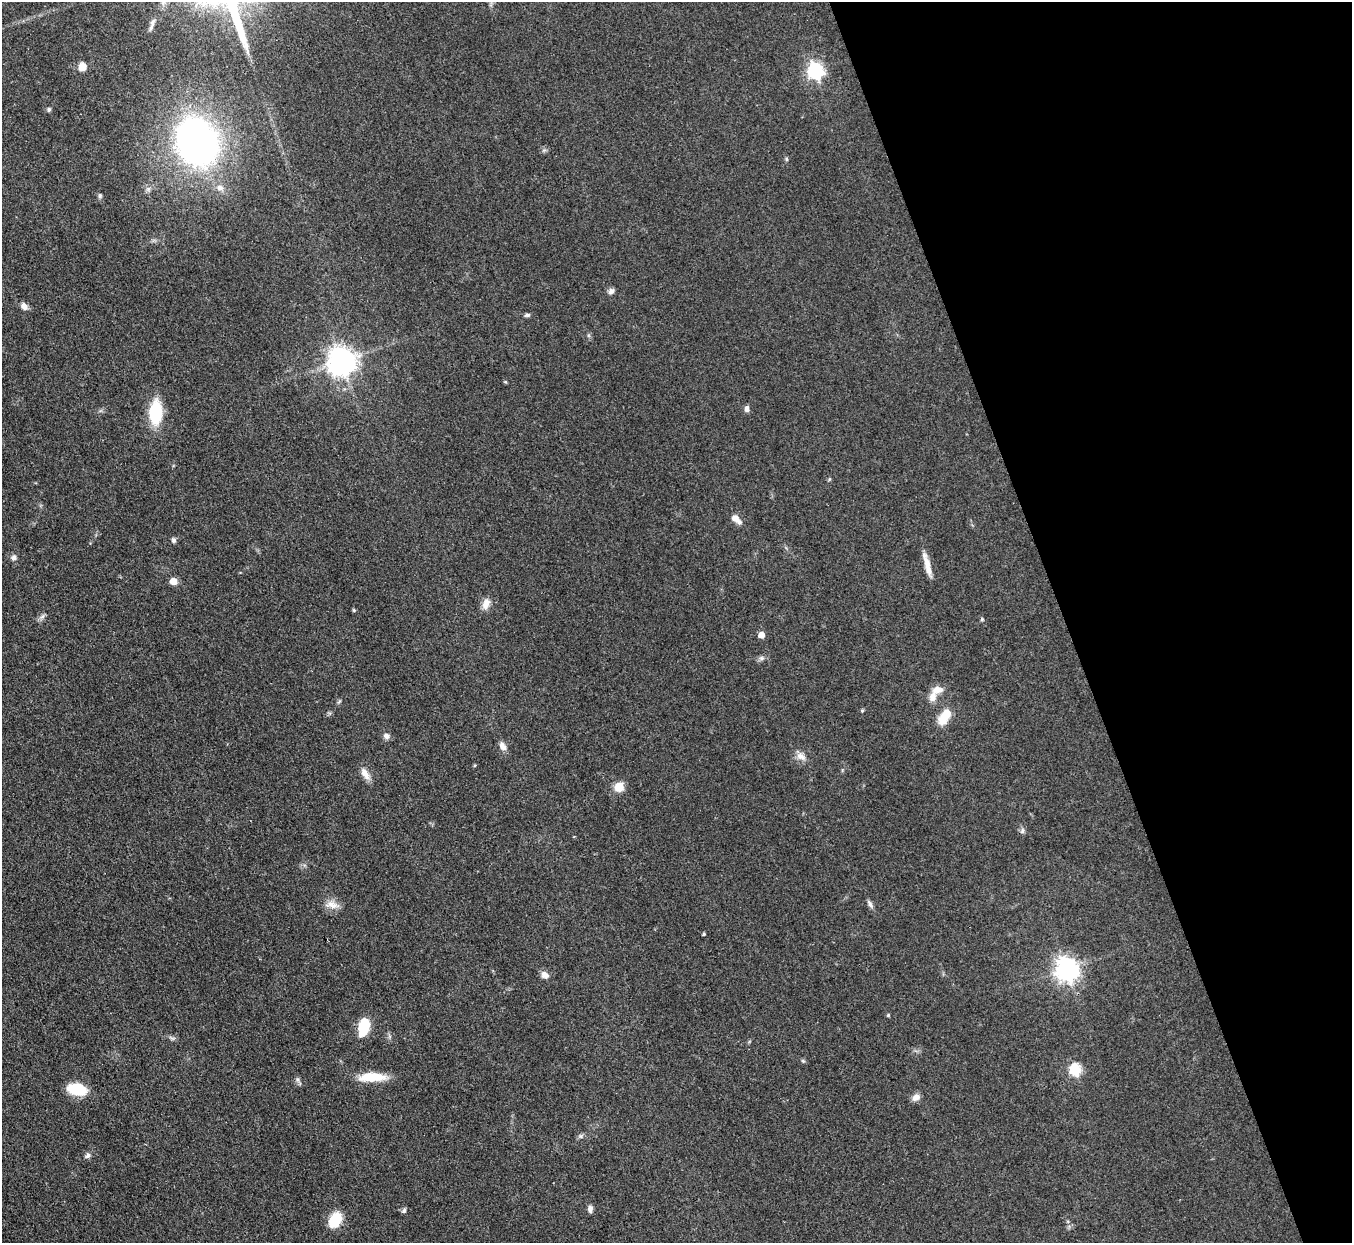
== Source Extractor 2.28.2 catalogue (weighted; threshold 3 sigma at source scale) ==
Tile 12 of 4 x 4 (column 4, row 3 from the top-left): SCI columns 4055-5404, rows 1517-2757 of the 5406 x 5391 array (HDU 1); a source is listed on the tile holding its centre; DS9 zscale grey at full resolution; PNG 1354 x 1245 px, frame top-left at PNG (2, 2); no overlay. Shown black and unused: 21% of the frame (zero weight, under 3 of 4 exposures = <1% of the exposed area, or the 3 px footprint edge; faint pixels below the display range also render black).
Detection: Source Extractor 2.28.2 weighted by HDU 2 'WHT'; one run over the whole footprint, this tile lists its part. Background 0.0857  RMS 0.0062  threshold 0.0278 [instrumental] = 3 sigma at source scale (4.5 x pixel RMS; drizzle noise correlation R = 1.50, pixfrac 1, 0.05/0.05 arcsec/px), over >= 5 px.
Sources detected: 55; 1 inside a brighter object's white glare — not listed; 1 inside a brighter listed object's ellipse — not listed separately; the other 53 listed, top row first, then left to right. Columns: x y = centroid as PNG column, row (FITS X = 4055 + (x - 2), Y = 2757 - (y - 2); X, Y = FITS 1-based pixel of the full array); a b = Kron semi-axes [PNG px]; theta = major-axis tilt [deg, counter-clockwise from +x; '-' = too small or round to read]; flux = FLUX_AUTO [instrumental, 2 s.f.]
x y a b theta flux
82 67 8 7 - 7.4
815 71 7 6 - 180
49 109 6 5 - 1.2
197 142 30 25 -66 330
786 159 6 4 -89 0.81
220 188 10 8 -11 3.8
100 196 7 5 70 1
611 291 9 6 40 2.1
24 306 10 7 -44 3.4
527 315 8 5 7 1.2
341 361 9 8 - 820
747 409 7 6 - 2.4
156 413 18 10 89 38
829 479 5 4 - 0.66
736 519 11 6 -42 5.4
174 540 7 5 -77 1.5
14 557 8 7 - 1.9
927 565 31 6 -76 7.3
173 581 5 5 - 9.6
486 604 16 9 70 4.8
354 610 5 4 - 0.77
42 617 10 5 54 1.8
982 619 5 4 - 0.69
761 635 5 4 - 6.9
761 658 8 6 19 1.7
938 690 14 9 9 5.5
862 710 5 4 - 0.86
946 715 16 8 56 18
386 736 8 7 - 2.4
502 746 12 8 -63 3.6
801 756 14 9 -24 4.5
365 774 17 8 -56 5
619 787 9 9 - 9.5
1022 831 9 5 71 1.6
870 904 11 5 -58 2.1
332 905 21 10 -10 6
704 934 4 3 - 0.76
1066 969 8 8 - 490
545 975 10 8 -28 3.4
888 1015 5 4 - 0.67
362 1028 14 11 -78 17
172 1038 11 4 -22 1.5
803 1061 6 4 -43 0.8
1075 1069 6 6 - 57
372 1077 32 10 1 17
298 1080 8 7 - 1.7
77 1089 15 9 -11 28
916 1097 9 7 39 4
580 1136 6 5 - 1.2
88 1156 8 6 16 1.9
590 1209 9 6 87 2.2
404 1210 8 5 66 1.3
335 1220 15 10 60 18